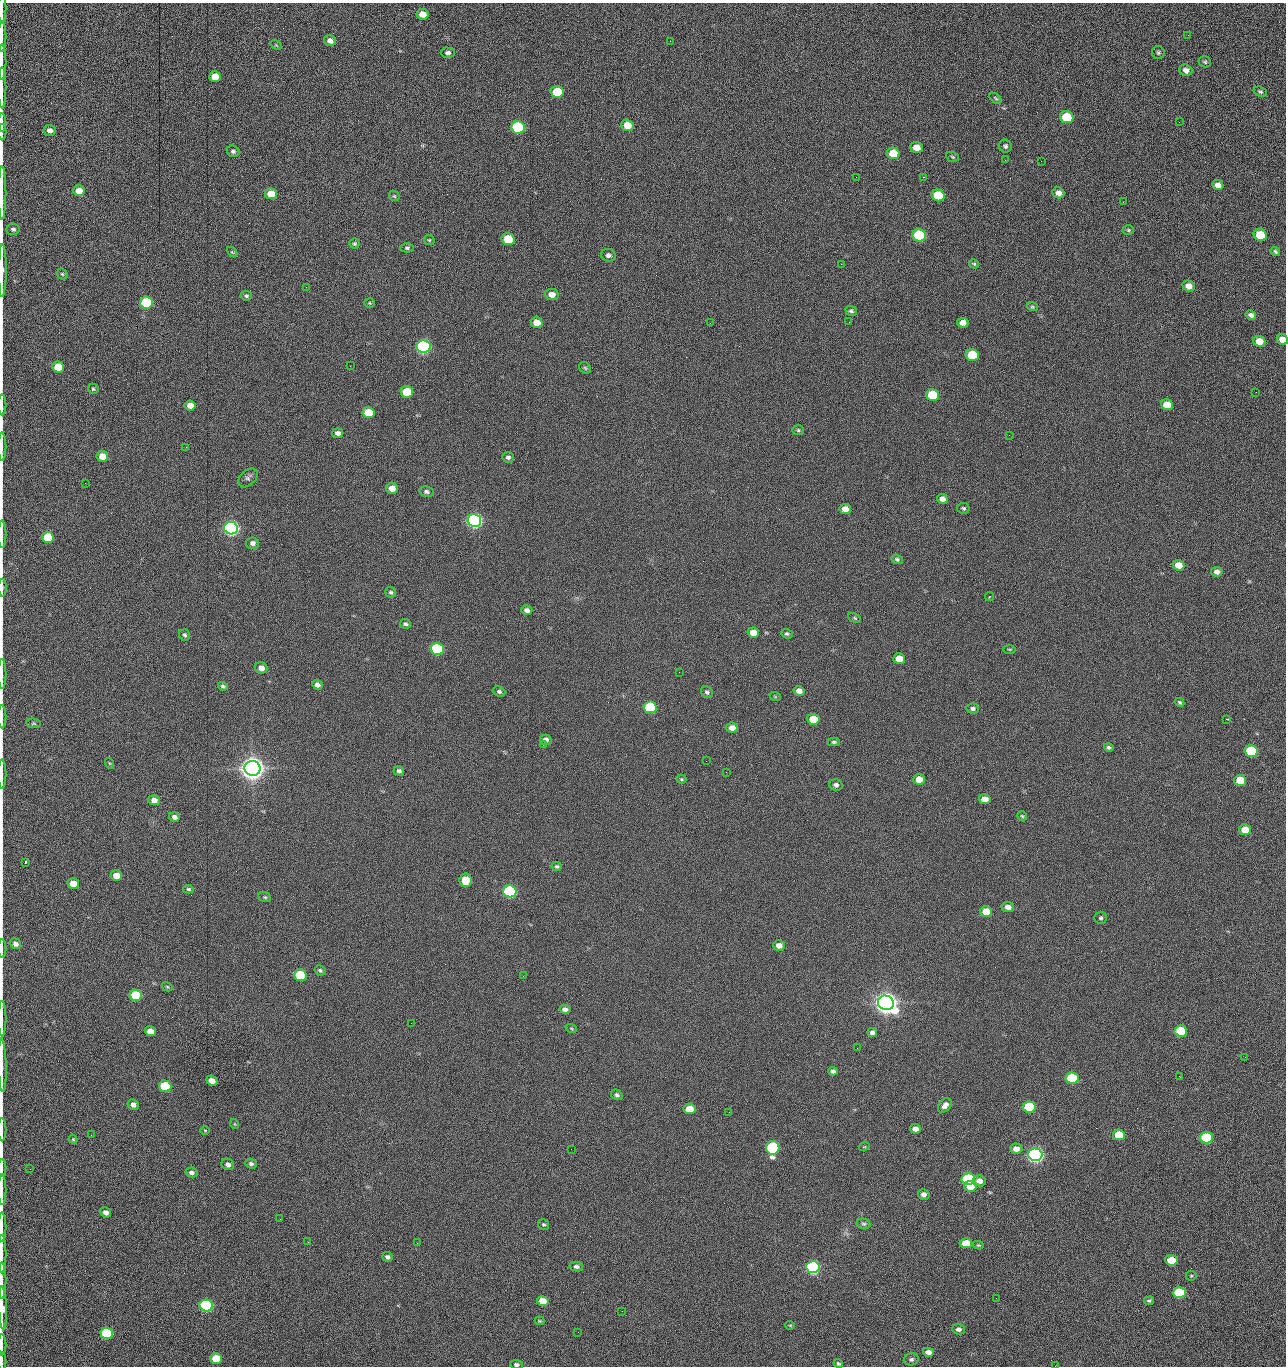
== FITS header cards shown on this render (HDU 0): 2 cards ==
NAXIS1  =                 1284 /fastest changing axis
NAXIS2  =                 1364 /next to fastest changing axis

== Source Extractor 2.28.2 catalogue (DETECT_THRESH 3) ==
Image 1284 x 1364 px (HDU 0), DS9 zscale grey, 1 PNG px = 1 image px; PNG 1288 x 1368 px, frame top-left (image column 1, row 1364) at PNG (2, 3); each listed source drawn as its Kron ellipse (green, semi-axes under 4 px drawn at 4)
Background 152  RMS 15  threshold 45.2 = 3 sigma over >= 5 px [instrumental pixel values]
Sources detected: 255; all 255 listed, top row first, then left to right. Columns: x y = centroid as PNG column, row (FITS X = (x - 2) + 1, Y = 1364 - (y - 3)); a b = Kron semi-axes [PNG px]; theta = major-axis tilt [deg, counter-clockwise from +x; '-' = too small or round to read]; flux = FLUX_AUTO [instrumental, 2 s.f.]
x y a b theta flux
2 8 15 2 90 2.2e+03
422 14 6 5 - 1.2e+04
1188 35 3 2 - 1.1e+03
2 36 15 2 90 3.2e+03
330 41 6 5 - 5.1e+03
670 41 2 2 - 1.5e+03
276 45 6 4 -34 1.1e+03
448 53 7 5 0 2.9e+03
1158 53 6 6 - 2.0e+03
2 62 17 2 90 3.7e+03
1205 62 6 5 - 1.7e+03
1186 70 7 5 -19 4.8e+03
215 76 6 5 - 1.4e+04
2 88 21 2 90 4.0e+03
557 92 6 5 - 4.1e+04
1260 92 7 5 -21 2.0e+03
996 98 7 4 -38 1.5e+03
1067 117 7 6 - 6.0e+04
2 122 9 2 90 1.4e+03
1179 122 3 2 - 8.2e+02
627 125 6 5 - 1.4e+04
518 127 7 6 - 1.6e+05
50 130 6 5 - 4.9e+03
2 132 8 2 90 1.4e+03
1005 146 6 6 - 2.3e+03
916 147 6 5 - 1.2e+04
233 151 6 5 - 2.5e+03
893 153 6 5 - 2.8e+04
952 157 6 5 - 1.6e+03
1005 160 3 2 - 9.5e+02
1041 161 2 2 - 1.2e+03
856 177 2 2 - 1.6e+03
923 177 2 2 - 2.0e+04
1218 185 5 5 - 6.3e+03
79 191 6 5 - 1.0e+04
2 193 27 2 90 5.3e+03
1058 193 6 5 - 5.7e+03
271 194 6 5 - 1.9e+04
938 195 7 6 - 5.1e+04
394 196 6 4 -45 1.4e+03
1123 202 2 2 - 6.1e+02
13 229 6 6 - 2.4e+03
1128 230 6 5 - 1.5e+03
919 235 7 6 - 1.0e+05
1260 235 6 5 - 4.2e+04
508 239 6 5 - 3.9e+04
429 240 6 5 - 1.2e+03
354 244 5 5 - 1.4e+03
407 248 7 4 0 1.9e+03
1275 251 5 4 - 1.8e+03
232 252 6 3 -44 1.1e+03
608 255 7 6 - 3.2e+03
841 264 2 2 - 1.9e+04
974 264 5 3 - 1.2e+03
2 270 26 3 90 7.6e+03
62 274 6 5 - 1.5e+03
1189 286 6 5 - 7.4e+03
306 287 2 2 - 4.8e+02
552 295 7 5 -9 9.0e+03
246 296 6 4 -7 1.9e+03
146 303 6 6 - 9.9e+04
370 303 5 4 - 1.3e+03
1032 307 6 3 -18 1.2e+03
851 311 6 5 - 2.2e+03
1251 315 5 4 - 3.4e+03
849 322 2 2 - 4.0e+02
537 323 6 5 - 1.5e+04
710 323 2 2 - 2.3e+03
963 323 6 5 - 7.6e+03
1282 340 6 5 - 1.0e+04
1259 341 6 5 - 1.6e+04
423 347 7 6 - 3.0e+05
972 355 6 6 - 5.7e+04
350 366 2 2 - 1.7e+03
58 367 6 5 - 2.5e+04
585 368 6 5 - 1.7e+03
93 389 5 5 - 1.5e+03
407 392 6 5 - 3.6e+04
1256 392 2 2 - 9.5e+02
932 395 6 6 - 5.9e+04
2 405 10 2 90 2.0e+03
190 405 5 5 - 8.6e+03
1167 405 6 5 - 1.8e+04
368 413 6 5 - 2.9e+04
798 430 6 5 - 1.6e+03
338 433 5 4 - 3.8e+03
1009 435 3 2 - 9.5e+02
2 447 14 2 90 2.2e+03
186 447 2 2 - 1.9e+03
102 456 6 5 - 1.2e+04
508 457 6 5 - 2.3e+03
248 478 11 7 45 3.5e+03
85 483 2 2 - 6.4e+02
392 488 6 5 - 9.8e+03
427 492 7 5 -10 2.6e+03
942 499 5 5 - 5.5e+03
963 508 6 5 - 2.0e+03
845 509 6 5 - 8.4e+03
474 521 7 6 - 5.0e+05
231 528 7 6 - 5.4e+05
2 534 14 2 90 2.4e+03
48 537 6 5 - 4.1e+04
253 543 6 6 - 4.0e+03
897 559 6 4 -21 1.9e+03
1178 565 6 5 - 1.3e+04
1217 572 5 5 - 4.0e+03
2 588 9 3 90 1.7e+03
391 592 6 5 - 2.1e+03
990 596 4 3 - 8.6e+02
527 610 5 4 - 4.1e+03
855 618 6 4 -28 1.4e+03
405 624 5 4 - 2.1e+03
753 633 6 5 - 1.0e+04
787 634 6 4 -20 1.8e+03
185 635 6 5 - 2.0e+03
437 649 6 6 - 1.6e+05
1010 649 6 3 0 1.1e+03
899 659 6 5 - 1.4e+04
261 668 6 5 - 7.1e+03
679 672 2 2 - 1.8e+03
2 674 15 2 90 2.3e+03
317 685 5 4 - 4.1e+03
223 686 5 4 - 1.9e+03
499 691 6 5 - 2.4e+03
799 691 5 5 - 5.8e+03
707 692 6 5 - 2.3e+03
775 696 6 3 -20 1.1e+03
1179 702 5 4 - 1.3e+03
650 707 6 6 - 9.3e+04
973 708 6 5 - 2.3e+03
2 717 11 2 90 2.0e+03
813 719 6 5 - 2.7e+04
1227 719 4 2 - 1.3e+03
33 723 7 4 -6 1.5e+03
732 728 6 5 - 7.5e+03
546 740 6 5 - 4.4e+03
834 742 6 4 -2 1.8e+03
543 745 2 2 - 2.3e+03
1109 747 5 4 - 1.9e+03
1251 751 6 6 - 7.6e+04
706 761 2 2 - 1.4e+03
109 763 5 3 - 9.9e+02
252 768 8 7 - 2.0e+06
399 771 5 4 - 2.4e+03
726 772 2 2 - 1.7e+03
2 774 14 2 90 2.5e+03
681 779 5 4 - 1.1e+03
919 779 6 5 - 1.0e+04
1240 780 6 5 - 2.5e+04
836 785 6 5 - 3.4e+03
985 799 6 5 - 8.3e+03
154 800 5 5 - 6.6e+03
1022 816 5 4 - 1.3e+03
174 817 5 4 - 3.8e+03
1245 830 6 5 - 1.5e+04
25 862 3 2 - 1.5e+03
557 866 5 4 - 1.8e+03
116 876 5 5 - 1.2e+04
465 880 7 6 - 2.7e+04
73 883 6 5 - 1.6e+04
188 889 5 4 - 1.6e+03
510 891 6 6 - 2.4e+05
265 897 6 5 - 1.5e+03
1008 907 6 5 - 5.7e+03
986 911 6 5 - 1.8e+04
1101 918 6 6 - 2.0e+03
15 944 6 5 - 4.2e+03
779 945 6 5 - 5.9e+03
2 949 9 2 90 1.4e+03
320 970 6 5 - 2.0e+03
300 975 6 5 - 6.1e+04
523 976 3 2 - 1.5e+03
167 987 6 4 -29 1.1e+03
136 995 6 5 - 7.4e+04
886 1003 8 7 - 1.6e+06
565 1009 5 4 - 4.1e+03
2 1019 18 2 90 2.7e+03
411 1023 2 2 - 3.5e+03
571 1028 6 3 -19 1.2e+03
150 1031 6 5 - 1.1e+04
1181 1031 6 5 - 4.8e+04
872 1033 5 4 - 3.5e+03
857 1048 3 2 - 8.0e+02
1245 1057 2 2 - 1.3e+03
2 1065 27 2 -88 4.9e+03
833 1071 5 4 - 3.2e+03
1179 1076 2 2 - 1.8e+03
1072 1078 6 5 - 8.8e+04
212 1081 5 4 - 9.0e+03
165 1086 6 5 - 6.4e+04
617 1095 6 5 - 2.2e+03
133 1105 6 5 - 5.1e+03
945 1105 8 5 46 4.8e+03
1029 1107 6 5 - 7.3e+04
690 1109 6 5 - 2.0e+04
729 1112 2 2 - 6.1e+02
235 1124 5 3 - 8.2e+02
915 1129 5 4 - 6.6e+03
2 1130 11 2 90 2.2e+03
205 1130 5 3 - 8.8e+02
91 1135 2 2 - 1.6e+03
1119 1135 6 5 - 3.2e+04
1207 1138 6 5 - 9.9e+04
73 1139 4 4 - 1.2e+03
864 1147 5 3 - 9.4e+02
773 1148 7 6 - 1.5e+05
571 1149 2 2 - 5.6e+02
1016 1149 6 5 - 7.6e+03
1035 1155 7 6 - 6.3e+05
228 1164 6 5 - 4.5e+03
251 1164 6 4 -22 2.5e+03
2 1168 9 2 90 1.6e+03
30 1169 2 2 - 2.3e+03
191 1172 6 5 - 3.4e+03
968 1179 6 5 - 1.5e+05
979 1181 6 5 - 6.8e+03
970 1186 6 5 - 1.7e+04
2 1190 15 2 90 2.6e+03
924 1194 6 5 - 4.7e+03
106 1212 5 4 - 4.3e+03
280 1219 2 2 - 1.5e+03
544 1224 5 5 - 1.6e+03
864 1224 7 5 -13 1.9e+03
2 1227 14 2 90 2.4e+03
308 1242 3 2 - 1.3e+03
417 1243 2 2 - 3.7e+03
966 1243 6 5 - 1.9e+04
978 1245 5 4 - 1.2e+03
2 1254 19 2 90 3.7e+03
388 1257 5 4 - 2.9e+03
1171 1260 6 5 - 2.6e+04
576 1266 7 4 -11 3.3e+03
813 1267 7 6 - 3.1e+05
1191 1276 5 5 - 1.2e+03
2 1281 18 2 90 3.5e+03
1179 1293 6 5 - 7.8e+04
996 1298 2 2 - 1.8e+03
543 1301 6 5 - 1.7e+04
1149 1301 5 4 - 1.7e+03
206 1306 6 6 - 2.4e+05
3 1308 21 4 -87 1.3e+04
622 1311 2 2 - 5.5e+02
540 1321 5 3 - 1.0e+03
790 1325 5 4 - 1.1e+03
958 1329 6 5 - 4.1e+03
578 1332 2 2 - 2.4e+03
107 1333 6 5 - 9.0e+04
2 1345 10 2 90 1.5e+03
928 1352 5 4 - 6.6e+03
216 1358 6 5 - 3.0e+04
911 1359 7 6 - 2.4e+03
2 1361 9 2 90 1.3e+03
838 1363 5 3 - 1.5e+03
516 1364 6 4 -7 2.4e+03
1055 1366 2 2 - 1.4e+03
At the frame edge (FLAGS 8, measured only in part): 30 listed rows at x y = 2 8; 2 36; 2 62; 2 88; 2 122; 2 132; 2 193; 2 270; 1282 340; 2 405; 2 447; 2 534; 2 588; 2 674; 2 717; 2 774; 2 949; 2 1019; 2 1065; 2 1130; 2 1168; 2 1190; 2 1227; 2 1254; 2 1281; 3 1308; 2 1345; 2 1361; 516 1364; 1055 1366

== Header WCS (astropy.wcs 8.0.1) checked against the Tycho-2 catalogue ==
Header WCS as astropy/WCSLIB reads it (CRVAL/CRPIX/CD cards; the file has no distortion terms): RA---TAN/DEC--TAN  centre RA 15:41:40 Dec +52:00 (235.42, +51.99 deg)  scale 1.25 arcsec/px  FOV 26.9' x 28.5'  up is +92 deg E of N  parity flipped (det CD > 0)
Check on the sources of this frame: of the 60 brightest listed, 10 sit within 2.0 arcsec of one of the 11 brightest Tycho-2 stars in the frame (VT <= 12.29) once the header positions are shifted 0.66 arcsec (0.48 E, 0.46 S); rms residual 0.91 arcsec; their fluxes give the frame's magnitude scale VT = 25.21 - 2.5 log10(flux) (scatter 0.13 mag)
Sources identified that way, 10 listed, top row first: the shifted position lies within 2.0 arcsec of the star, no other Tycho-2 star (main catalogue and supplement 1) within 4.0 arcsec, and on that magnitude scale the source's flux lands within +1.5 / -3 mag of the star's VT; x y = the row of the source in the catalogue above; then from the Tycho-2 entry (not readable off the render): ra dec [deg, ICRS J2000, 3 dp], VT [Tycho-2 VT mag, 2 dp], TYC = Tycho-2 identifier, HIP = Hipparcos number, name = IAU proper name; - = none
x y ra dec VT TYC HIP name
423 347 235.614 +52.064 11.61 3489-1132-1 - -
474 521 235.514 +52.049 11.19 3489-1407-1 - -
231 528 235.515 +52.133 11.12 3489-1380-1 - -
252 768 235.378 +52.130 9.31 3489-1322-1 76850 -
510 891 235.303 +52.042 11.52 3489-958-1 - -
886 1003 235.232 +51.912 9.59 3489-824-1 - -
1035 1155 235.143 +51.862 10.97 3489-1016-1 - -
968 1179 235.131 +51.886 12.29 3489-908-1 - -
813 1267 235.084 +51.941 11.45 3489-1346-1 - -
206 1306 235.075 +52.152 11.74 3489-912-1 - -